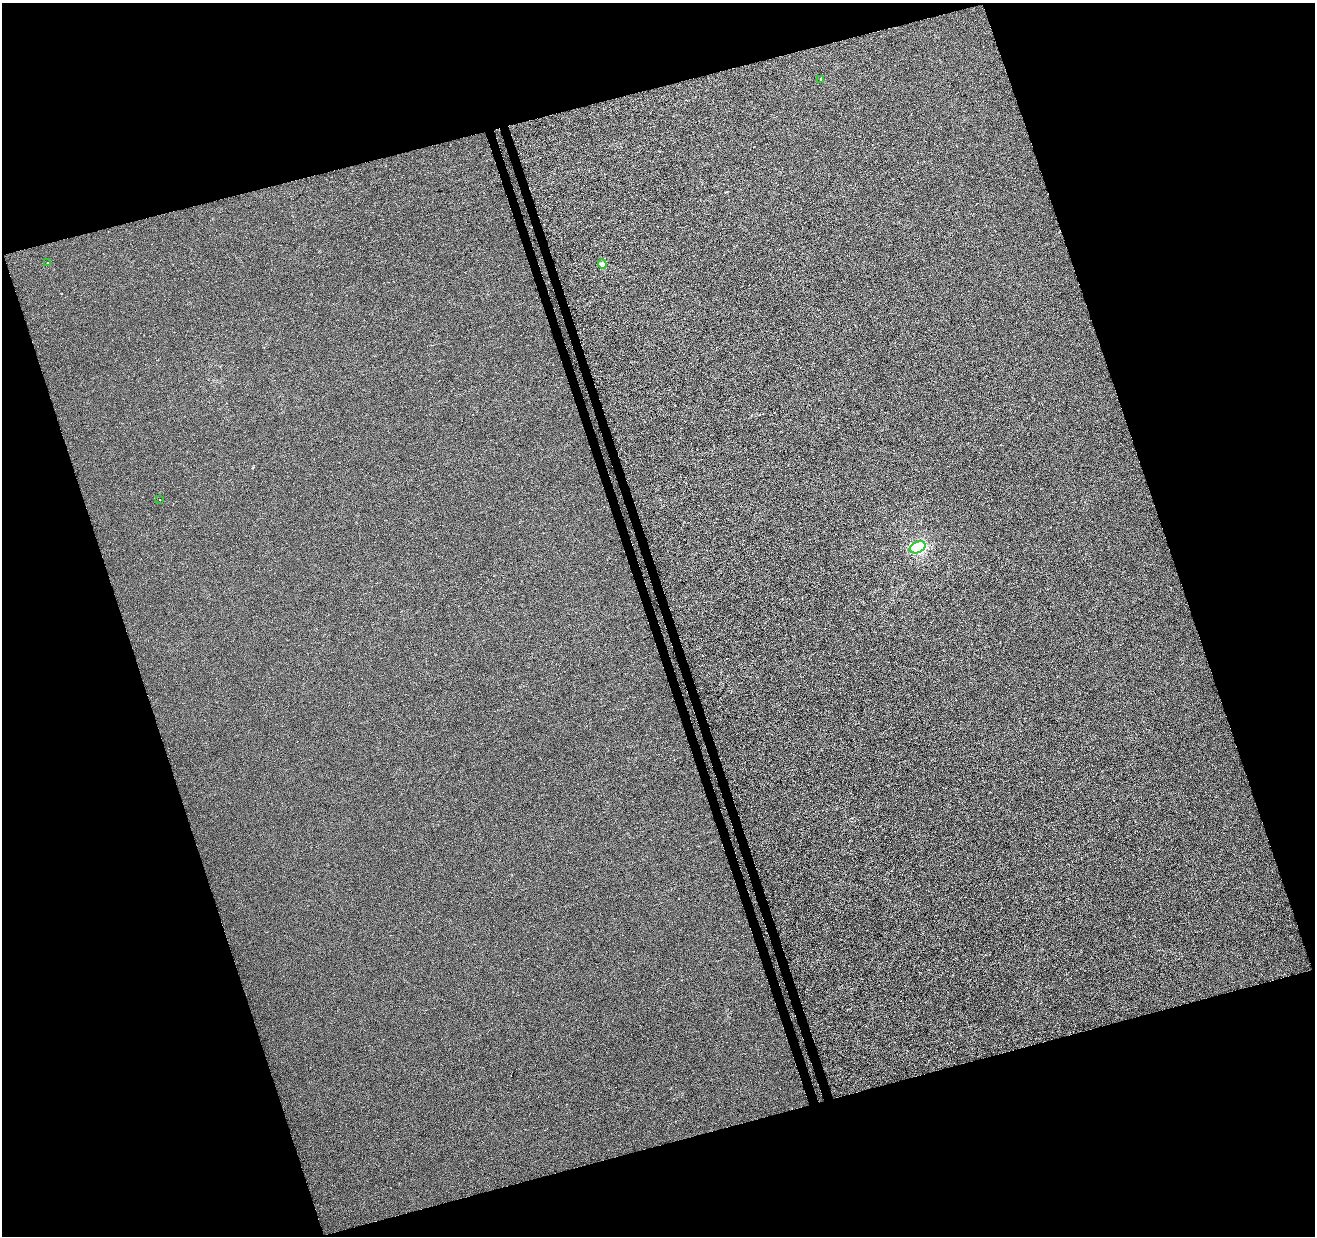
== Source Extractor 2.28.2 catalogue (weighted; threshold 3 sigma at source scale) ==
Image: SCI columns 56-5304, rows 75-5010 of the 5361 x 5136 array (HDU 1 of 3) = the unmasked area's bounding box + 8 px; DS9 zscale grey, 4 x 4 block average (1 PNG px = mean of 4 x 4 image px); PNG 1317 x 1238 px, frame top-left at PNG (2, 3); each listed source drawn as its Kron ellipse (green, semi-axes under 4 px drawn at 4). Shown black and unused: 37% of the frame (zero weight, under 3 of 4 exposures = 5% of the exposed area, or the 3 px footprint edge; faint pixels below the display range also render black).
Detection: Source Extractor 2.28.2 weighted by HDU 2 'WHT'. Background -4.25e-04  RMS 0.0041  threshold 0.0185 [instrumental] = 3 sigma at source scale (4.5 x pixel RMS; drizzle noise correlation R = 1.50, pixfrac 1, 0.0396/0.0396 arcsec/px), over >= 5 px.
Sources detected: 7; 1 inside a brighter object's white glare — neither listed nor drawn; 1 coinciding with a brighter row at this scale — not listed separately; the other 5 listed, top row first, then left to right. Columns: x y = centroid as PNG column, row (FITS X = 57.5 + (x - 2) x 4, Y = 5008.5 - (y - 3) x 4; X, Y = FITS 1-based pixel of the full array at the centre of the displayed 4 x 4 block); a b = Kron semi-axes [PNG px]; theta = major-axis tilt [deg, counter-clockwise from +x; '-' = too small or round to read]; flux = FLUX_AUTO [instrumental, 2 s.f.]
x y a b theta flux
820 80 2 2 - 0.48
48 262 2 2 - 1.7
602 264 5 3 - 5.6
160 500 2 2 - 0.79
918 547 8 5 23 140